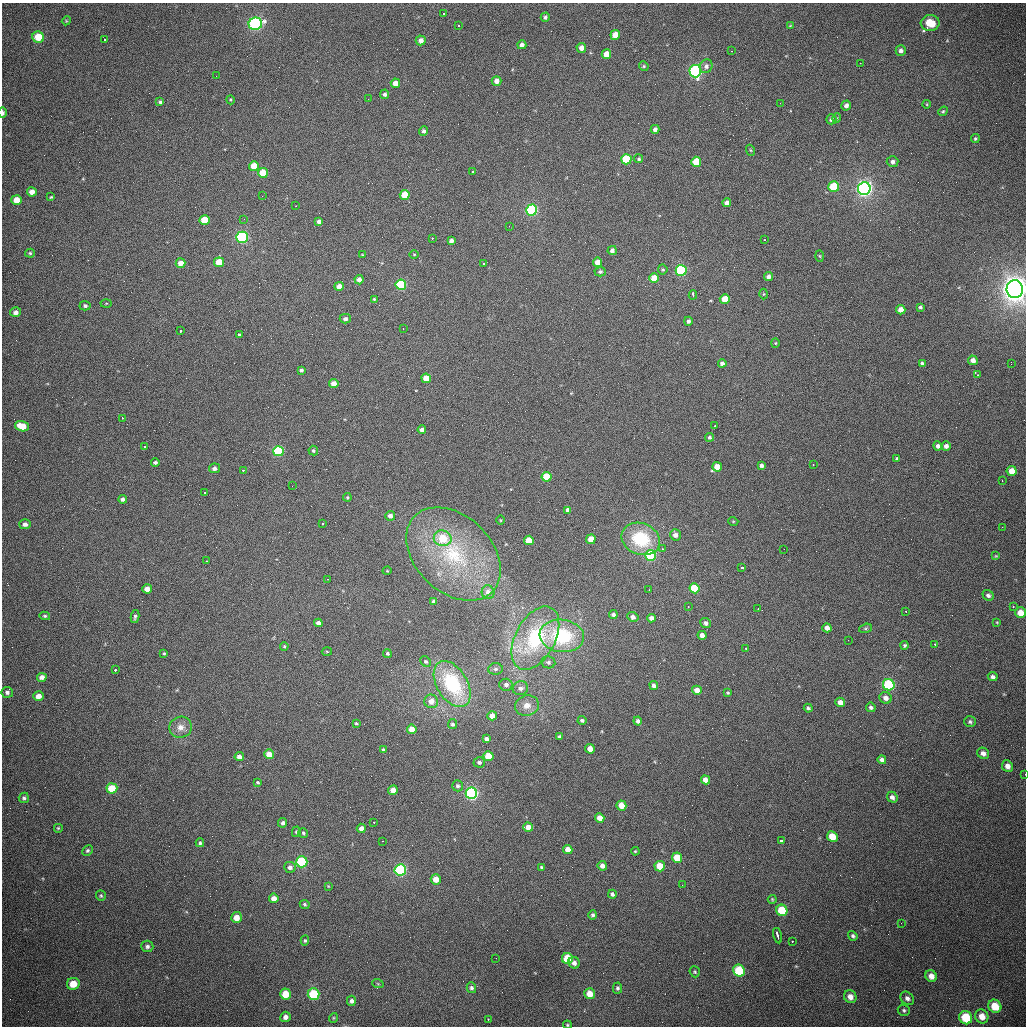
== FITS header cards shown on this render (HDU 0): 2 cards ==
NAXIS1  =                 1024 /fastest changing axis
NAXIS2  =                 1024 /next to fastest changing axis

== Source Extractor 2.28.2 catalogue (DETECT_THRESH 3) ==
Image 1024 x 1024 px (HDU 0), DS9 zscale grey, 1 PNG px = 1 image px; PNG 1028 x 1028 px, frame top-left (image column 1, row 1024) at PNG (2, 3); each listed source drawn as its Kron ellipse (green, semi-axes under 4 px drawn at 4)
Background 445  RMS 15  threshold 44.2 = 3 sigma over >= 5 px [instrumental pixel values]
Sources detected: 294; all 294 listed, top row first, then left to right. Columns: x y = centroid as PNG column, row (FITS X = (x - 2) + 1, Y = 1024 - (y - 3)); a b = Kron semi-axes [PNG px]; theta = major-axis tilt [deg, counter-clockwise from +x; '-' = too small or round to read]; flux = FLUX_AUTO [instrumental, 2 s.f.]
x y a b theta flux
443 13 3 2 - 1.6e+03
545 17 5 4 - 2.4e+03
66 21 4 3 - 8.5e+02
930 23 9 8 - 2.5e+04
255 24 7 6 - 1.7e+05
458 25 3 3 - 2.2e+03
790 26 4 3 - 8.4e+02
615 35 5 4 - 1.1e+04
38 37 6 5 - 2.1e+04
104 39 3 2 - 2.3e+03
421 40 5 5 - 5.8e+03
522 45 4 4 - 3.7e+03
581 48 5 4 - 5.4e+03
731 51 3 2 - 1.3e+03
901 51 5 5 - 3.6e+03
606 54 5 4 - 1.3e+04
860 63 2 2 - 1.2e+03
644 66 5 4 - 1.3e+03
706 66 7 6 - 3.7e+03
695 71 6 6 - 1.5e+05
216 76 2 2 - 5.2e+02
496 81 5 5 - 5.6e+03
395 83 4 4 - 9.4e+03
385 94 5 4 - 2.4e+03
368 99 2 2 - 6.1e+02
231 100 5 3 - 9.5e+02
160 102 4 3 - 1.7e+03
780 103 2 2 - 6.9e+02
927 104 4 3 - 7.2e+02
846 106 5 4 - 3.7e+03
943 111 5 4 - 1.3e+03
3 113 5 3 - 2.8e+03
837 118 5 3 - 9.3e+02
831 119 5 5 - 3.2e+03
655 129 4 4 - 3.8e+03
424 131 5 4 - 2.5e+03
975 139 4 4 - 1.6e+03
750 150 6 3 -70 8.5e+02
626 159 5 5 - 6.2e+04
639 159 4 4 - 1.4e+03
696 162 5 5 - 2.9e+04
893 162 6 5 - 3.3e+03
254 166 5 5 - 2.1e+04
472 172 3 3 - 5.6e+03
263 173 5 5 - 2.6e+04
834 187 5 5 - 4.5e+04
864 189 6 6 - 3.7e+05
32 192 5 4 - 6.5e+03
405 195 5 5 - 2.2e+04
262 196 3 2 - 1.3e+03
51 197 4 4 - 9.7e+02
17 200 5 5 - 1.2e+04
727 203 4 4 - 5.2e+03
296 206 3 2 - 8.5e+02
532 210 5 5 - 1.7e+05
244 219 2 2 - 1.5e+03
205 220 5 5 - 2.9e+04
319 222 4 4 - 3.8e+03
509 226 3 2 - 9.6e+02
242 237 6 5 - 1.9e+05
432 238 3 2 - 1.9e+03
765 240 2 2 - 7.9e+02
451 241 4 4 - 3.7e+03
612 250 5 4 - 3.2e+03
30 253 5 4 - 1.3e+03
414 254 5 3 - 8.1e+02
362 255 3 2 - 7.5e+02
820 256 5 3 - 9.6e+02
219 262 5 5 - 1.8e+04
598 262 4 4 - 1.2e+04
181 263 5 4 - 8.8e+03
483 264 3 2 - 1.6e+03
663 269 5 4 - 1.3e+03
681 270 5 5 - 1.3e+05
600 272 5 4 - 2.0e+03
768 277 4 4 - 4.2e+03
654 278 5 5 - 1.7e+04
359 280 4 4 - 5.1e+03
401 285 5 5 - 8.4e+04
339 286 4 4 - 7.9e+03
1015 289 9 8 - 1.1e+06
764 294 5 3 - 8.7e+02
693 295 5 3 - 6.4e+03
374 299 4 4 - 1.1e+03
725 299 5 5 - 2.1e+04
106 303 5 3 - 8.3e+02
85 306 5 5 - 2.2e+03
920 307 4 3 - 1.6e+03
901 310 4 4 - 8.1e+03
16 312 5 5 - 4.0e+03
345 319 5 4 - 2.8e+03
688 321 4 4 - 3.0e+03
403 329 2 2 - 6.6e+02
180 331 3 3 - 4.2e+03
239 335 3 3 - 1.9e+03
775 343 4 4 - 1.1e+03
973 360 5 4 - 6.1e+03
722 363 4 4 - 3.4e+03
922 363 3 3 - 1.6e+03
1011 364 2 2 - 6.9e+02
301 370 4 3 - 2.1e+03
978 375 3 2 - 2.4e+03
426 378 5 4 - 1.6e+04
334 384 4 4 - 1.1e+04
122 418 3 2 - 1.8e+03
22 426 7 5 -17 2.0e+04
715 426 3 2 - 3.3e+03
422 430 4 4 - 4.9e+03
709 437 4 4 - 1.8e+03
938 446 4 4 - 3.3e+03
946 446 4 4 - 4.2e+03
145 447 3 3 - 2.5e+03
278 451 5 5 - 9.0e+04
313 451 5 4 - 1.7e+03
897 458 3 3 - 1.3e+03
155 462 4 3 - 2.0e+03
813 465 3 2 - 5.0e+03
761 466 4 3 - 2.8e+03
717 467 5 4 - 1.5e+04
214 468 5 5 - 4.0e+03
243 470 3 2 - 3.1e+03
1012 471 5 5 - 1.3e+04
547 477 5 5 - 3.8e+04
1002 481 3 2 - 9.2e+02
292 486 2 2 - 4.8e+02
205 493 3 3 - 7.5e+03
347 497 4 3 - 1.2e+03
123 499 4 4 - 2.9e+03
568 510 4 4 - 5.0e+03
390 516 5 5 - 5.2e+03
501 520 4 3 - 8.3e+02
733 521 5 3 - 8.8e+02
323 523 3 3 - 7.9e+03
25 524 6 5 - 3.8e+03
1002 527 2 2 - 5.4e+02
675 535 5 5 - 5.0e+03
443 538 9 8 - 3.2e+04
591 539 5 4 - 1.4e+04
641 539 20 15 -22 5.3e+04
529 540 5 4 - 2.3e+04
662 549 4 4 - 1.3e+03
784 549 2 2 - 4.4e+02
453 554 54 38 -44 1.2e+05
651 555 5 5 - 9.0e+04
996 556 3 3 - 8.7e+02
207 561 3 2 - 1.1e+03
742 567 3 3 - 4.1e+03
387 571 4 3 - 8.0e+02
328 579 3 2 - 1.2e+03
694 588 5 5 - 3.9e+04
147 589 5 4 - 8.6e+03
649 590 3 2 - 8.8e+02
488 592 7 6 - 6.0e+03
988 595 5 5 - 3.0e+03
433 601 3 3 - 1.9e+03
1013 606 2 2 - 9.5e+02
688 607 3 2 - 2.5e+03
758 609 3 2 - 1.8e+03
906 612 3 2 - 1.8e+03
1020 613 5 5 - 1.2e+04
613 615 4 4 - 3.3e+03
45 616 5 4 - 1.6e+03
135 616 7 4 80 2.1e+03
633 617 6 5 - 4.3e+03
651 618 4 4 - 5.3e+03
997 622 4 3 - 8.7e+02
318 623 4 4 - 5.1e+03
706 623 5 5 - 3.5e+03
827 628 4 4 - 5.4e+03
865 628 6 4 19 1.3e+03
702 635 4 4 - 6.0e+03
562 636 22 16 -7 6.8e+04
535 638 34 20 62 7.7e+04
848 640 2 2 - 6.4e+02
935 644 3 2 - 2.3e+03
905 645 4 4 - 1.7e+03
284 646 4 3 - 1.1e+03
746 649 3 3 - 4.3e+03
327 651 5 3 - 9.1e+02
164 653 4 3 - 1.0e+03
387 653 4 4 - 1.5e+03
426 661 6 5 - 1.9e+03
548 662 7 6 - 2.4e+03
495 669 7 5 4 2.6e+03
115 670 3 2 - 4.8e+03
42 677 4 4 - 4.6e+03
993 677 5 4 - 2.9e+03
452 684 25 15 -59 8.2e+04
506 685 6 6 - 3.4e+03
654 685 4 4 - 3.5e+03
889 685 6 5 - 1.1e+05
520 688 8 6 16 4.1e+03
697 690 5 4 - 1.1e+04
7 692 5 5 - 2.9e+03
728 693 4 3 - 1.3e+03
39 696 5 5 - 8.2e+03
885 698 6 5 - 5.7e+03
431 701 7 6 - 9.2e+03
840 702 5 4 - 7.1e+03
527 706 12 10 11 8.9e+03
871 707 5 4 - 2.7e+03
808 708 4 3 - 1.8e+03
492 716 5 4 - 8.7e+03
582 720 4 4 - 2.0e+03
638 721 4 4 - 3.3e+03
970 722 6 5 - 2.0e+03
356 723 3 2 - 1.2e+03
452 724 5 4 - 2.0e+03
180 727 11 10 - 8.1e+03
412 729 5 4 - 1.2e+04
559 737 4 3 - 2.3e+03
486 739 4 4 - 3.0e+03
590 749 5 4 - 1.1e+04
383 750 4 3 - 1.6e+03
983 753 6 5 - 5.0e+03
269 754 5 4 - 1.4e+04
489 756 5 5 - 2.5e+04
239 757 4 4 - 5.3e+03
882 760 4 4 - 3.5e+03
479 762 6 5 - 2.6e+03
1007 766 6 5 - 5.8e+03
1025 774 2 2 - 1.6e+03
705 780 5 4 - 7.6e+03
258 782 4 3 - 1.2e+03
458 786 5 5 - 2.3e+03
112 788 5 5 - 2.4e+04
393 790 5 4 - 1.0e+04
471 793 6 5 - 2.3e+05
892 797 5 5 - 3.6e+03
24 798 5 5 - 2.3e+03
621 805 5 5 - 1.4e+04
600 818 5 4 - 9.6e+03
374 822 3 3 - 1.4e+03
283 823 5 4 - 2.9e+03
528 827 5 4 - 9.8e+03
58 828 5 5 - 1.3e+03
361 828 4 4 - 5.2e+03
296 832 5 4 - 1.4e+03
303 833 5 4 - 1.6e+03
832 836 5 5 - 2.0e+04
382 841 2 2 - 5.3e+02
781 841 4 3 - 9.0e+03
200 843 4 3 - 1.5e+03
568 849 5 4 - 9.3e+03
87 850 6 5 - 1.9e+03
635 851 4 3 - 1.1e+03
677 858 5 5 - 2.7e+04
302 862 5 5 - 8.9e+04
602 866 5 4 - 4.7e+03
660 866 5 5 - 2.2e+04
290 867 6 5 - 3.8e+03
541 867 3 3 - 1.4e+03
400 870 6 5 - 1.4e+05
436 879 5 5 - 1.1e+04
682 885 3 2 - 8.3e+02
328 886 4 3 - 7.9e+02
612 894 4 4 - 2.6e+03
101 896 5 5 - 1.5e+03
274 898 5 5 - 6.6e+03
772 899 4 4 - 1.1e+03
305 904 5 4 - 1.4e+03
782 910 6 5 - 3.7e+04
593 915 5 4 - 2.0e+03
236 917 5 5 - 1.0e+04
901 923 2 2 - 1.3e+03
777 936 8 3 -76 1.3e+04
853 936 5 4 - 2.1e+03
305 940 5 4 - 1.2e+03
792 941 3 2 - 1.8e+03
147 946 6 5 - 2.9e+03
496 958 2 2 - 5.9e+02
567 959 6 5 - 3.8e+04
574 963 6 5 - 3.9e+03
739 971 6 5 - 4.9e+04
695 972 6 5 - 1.4e+03
931 976 6 5 - 7.9e+03
73 984 6 6 - 1.5e+04
378 984 6 3 -19 1.0e+03
471 988 5 4 - 2.4e+03
617 988 5 4 - 1.8e+03
285 994 5 5 - 1.8e+04
314 994 6 6 - 4.6e+04
590 994 5 5 - 1.4e+04
850 997 7 6 - 7.1e+03
907 998 7 6 - 3.7e+03
351 1001 5 4 - 2.6e+03
995 1006 7 6 - 2.1e+04
904 1010 6 5 - 1.9e+03
982 1016 7 6 - 9.6e+03
285 1017 5 5 - 4.5e+03
333 1018 5 3 - 9.1e+02
966 1018 7 6 - 3.1e+04
488 1019 2 2 - 4.8e+03
567 1025 4 3 - 1.0e+03
At the frame edge (FLAGS 8, measured only in part): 4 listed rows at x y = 3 113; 1015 289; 1025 774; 567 1025